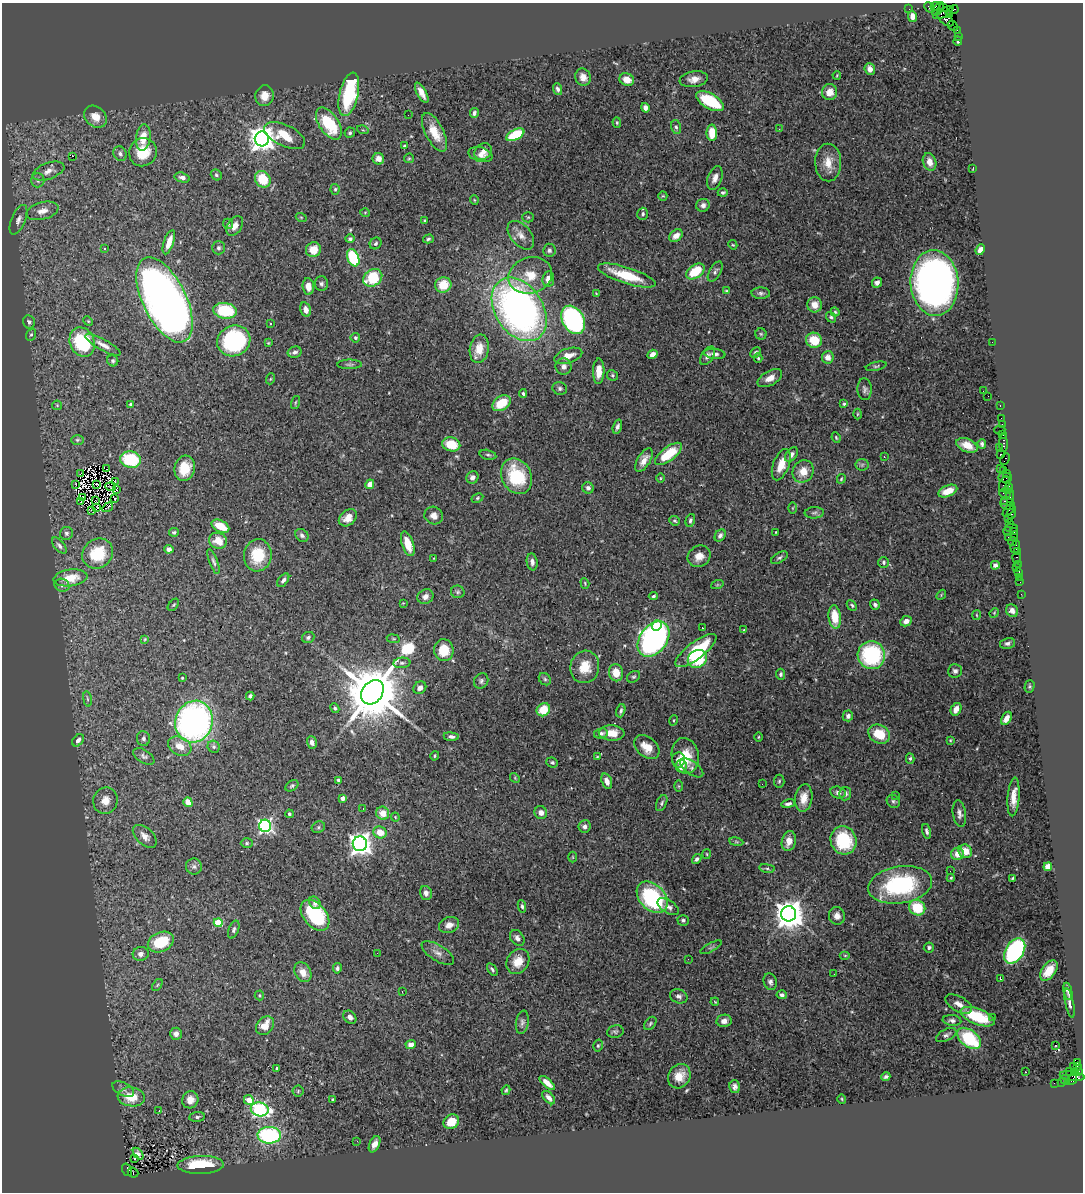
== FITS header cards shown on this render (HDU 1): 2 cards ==
NAXIS1  =                 1081
NAXIS2  =                 1190

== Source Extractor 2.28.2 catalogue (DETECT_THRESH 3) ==
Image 1081 x 1190 px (HDU 1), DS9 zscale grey, 1 PNG px = 1 image px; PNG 1085 x 1194 px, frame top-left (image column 1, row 1190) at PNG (2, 3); each listed source drawn as its Kron ellipse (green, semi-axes under 4 px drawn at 4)
Background 1.66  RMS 0.052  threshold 0.157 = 3 sigma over >= 5 px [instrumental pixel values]
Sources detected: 466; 5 with non-positive FLUX_AUTO (blend fragments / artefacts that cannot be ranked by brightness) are neither listed nor drawn; the other 461 listed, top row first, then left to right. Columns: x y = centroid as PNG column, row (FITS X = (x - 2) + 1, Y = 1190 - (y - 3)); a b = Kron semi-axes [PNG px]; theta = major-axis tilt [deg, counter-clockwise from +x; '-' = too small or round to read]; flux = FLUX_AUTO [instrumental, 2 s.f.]
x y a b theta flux
935 6 5 4 - 310
930 8 6 2 -44 340
943 8 3 2 - 100
909 9 2 2 - 36
938 9 8 3 54 520
954 10 4 2 - 110
943 13 11 3 27 720
950 14 4 3 - 180
912 16 5 4 - 23
946 19 9 5 -42 1000
953 26 5 2 - 140
957 30 4 2 - 110
958 36 2 2 - 32
958 41 4 2 - 5
870 69 6 5 - 21
837 75 4 3 - 3.3
583 77 9 7 -67 25
694 79 14 8 8 29
627 80 7 6 - 36
558 89 6 4 -69 9.8
830 92 8 7 - 43
422 93 11 4 -62 25
349 94 22 9 77 310
265 96 10 9 - 41
710 101 15 7 -30 190
645 108 5 4 - 17
474 113 5 4 - 8.7
408 115 2 2 - 7.4
95 117 12 10 -43 41
617 122 5 4 - 4.5
329 123 18 9 -56 200
676 127 7 5 -78 7.2
779 129 3 2 - 4.9
363 130 6 3 -16 4.4
435 132 21 9 -62 65
350 133 5 5 - 7
712 133 8 5 -89 65
515 135 10 5 26 160
285 136 22 10 -25 96
143 138 13 7 83 51
262 139 7 7 - 3700
404 146 4 4 - 3.8
483 151 9 7 39 24
143 152 14 13 - 88
120 154 8 6 -59 11
480 155 12 7 -14 25
73 156 3 2 - 5.1
409 158 5 4 - 4.1
378 159 6 5 - 24
828 162 19 13 -89 54
930 162 9 6 -72 32
973 168 3 2 - 3.1
48 171 17 8 20 26
216 175 6 5 - 7.2
182 178 8 5 -15 13
715 178 12 7 70 22
263 179 9 7 -54 110
38 180 7 7 - 11
335 189 5 4 - 5.6
723 193 5 4 - 7
663 196 4 4 - 3.9
474 200 5 4 - 3.5
703 205 7 6 - 14
42 211 16 8 15 33
365 212 5 3 - 3.4
643 214 6 5 - 7.1
301 217 5 3 - 3.1
528 217 5 5 - 4.8
18 220 16 7 67 20
425 220 3 3 - 4.7
228 224 5 5 - 5.4
235 226 11 7 55 26
521 235 17 10 -49 30
676 236 7 5 41 25
350 239 5 4 - 6.7
428 239 5 4 - 5.9
169 242 12 5 71 44
376 243 6 5 - 7.7
733 245 5 3 - 3.4
218 248 6 6 - 8.3
104 249 3 3 - 11
313 250 8 7 - 57
549 250 6 6 - 8.9
980 250 5 4 - 20
353 258 9 5 -67 210
695 271 10 6 36 110
715 271 11 5 59 10
530 275 22 18 17 95
627 275 30 8 -18 140
373 278 10 8 34 140
548 279 7 6 - 34
877 283 5 4 - 17
934 283 33 24 -86 2200
321 284 7 6 - 9.5
443 285 8 7 - 77
308 286 8 5 -83 27
726 290 3 2 - 2.6
596 293 4 3 - 2.7
761 293 9 6 -2 9.5
164 300 46 21 -64 3200
814 305 7 7 - 36
306 309 7 5 -74 21
519 309 34 24 -57 1800
225 311 12 8 -8 180
835 312 4 4 - 4.4
831 317 6 4 -52 6.4
573 320 15 10 -61 650
88 321 5 4 - 3.4
29 322 7 5 -68 9.3
270 323 2 2 - 2.4
761 334 5 5 - 5.5
31 335 6 5 - 7
355 338 5 5 - 5.8
814 340 8 7 - 89
234 341 17 15 25 430
82 342 15 12 -65 210
992 342 2 2 - 17
268 343 4 4 - 3.7
103 345 20 5 -29 25
479 349 14 9 81 56
295 352 7 5 14 12
755 352 6 4 45 7.1
652 354 5 4 - 20
715 354 10 5 -7 12
568 356 14 7 18 39
707 356 10 6 57 13
828 357 6 6 - 29
758 358 4 4 - 4.6
113 361 6 5 - 6.3
350 364 12 5 1 9
564 366 8 8 - 19
876 366 10 4 13 6.9
599 371 13 5 89 43
613 375 5 5 - 5.5
770 378 13 7 29 28
270 379 5 3 - 3.6
560 388 7 6 - 8.7
865 389 11 7 -88 12
983 391 2 2 - 3.7
523 394 4 3 - 6.1
988 396 2 2 - 3.6
295 402 7 3 71 4.3
501 403 10 7 34 91
131 404 4 3 - 6.6
844 404 4 4 - 4.6
57 405 5 5 - 4.2
1000 405 3 2 - 82
857 414 5 3 - 3.3
1001 418 2 2 - 73
1002 424 2 2 - 45
617 427 7 4 72 10
1000 430 5 2 - 340
1003 435 3 2 - 120
836 437 5 3 - 4
77 440 6 5 - 5.6
1003 443 9 3 -89 320
451 444 9 7 -14 88
982 444 5 3 - 7.4
967 445 11 6 -23 39
999 447 3 2 - 110
668 454 16 7 37 110
791 454 8 5 53 14
1000 454 3 3 - 270
488 455 8 5 -13 6.7
884 456 3 2 - 14
1005 459 6 3 61 160
130 460 10 8 -11 190
644 460 13 6 59 28
781 465 16 8 70 53
862 465 6 6 - 7.7
185 468 13 10 75 78
1000 468 2 2 - 43
106 469 2 2 - 1.5
1003 470 3 2 - 90
803 471 11 10 - 51
81 473 2 2 - 7.4
1006 473 4 2 - 120
517 476 19 14 -63 200
472 477 6 5 - 14
660 478 4 3 - 2.8
1005 478 7 5 -1 670
841 479 5 3 - 4.3
116 482 2 2 - 5.3
76 484 3 2 - 3.8
97 484 3 2 - 4.4
370 484 5 4 - 30
1004 484 8 5 72 650
111 487 5 3 - 3.8
588 488 6 5 - 11
1008 488 6 3 76 420
116 489 2 2 - 4.6
948 491 10 5 23 44
1005 494 6 2 -18 190
1010 496 7 2 89 460
82 498 2 2 - 2.2
114 498 3 2 - 4
477 498 6 4 28 5.3
81 501 3 2 - 3.4
96 501 3 2 - 2
1004 501 3 3 - 300
1007 504 7 6 - 480
108 507 6 2 31 4.1
96 508 3 2 - 2.5
793 508 6 4 89 3.9
91 510 2 2 - 3.2
1009 510 8 3 46 350
1012 512 6 3 78 360
814 513 9 5 4 9.3
434 516 9 8 - 23
348 518 10 7 40 30
1009 519 2 2 - 57
690 520 6 4 74 7.7
675 521 5 4 - 5.2
1010 523 2 2 - 120
220 526 9 5 -27 64
1011 528 6 2 1 200
1007 531 4 2 - 180
1014 531 3 2 - 130
174 532 5 4 - 5.5
776 532 3 3 - 7.5
66 533 7 6 - 9.5
302 535 7 6 - 11
720 535 6 5 - 13
1008 537 3 2 - 320
1015 537 3 2 - 120
218 541 9 7 -20 48
1013 541 4 3 - 220
408 544 13 5 -71 63
59 546 10 5 -50 11
1015 547 6 4 67 320
169 549 4 4 - 18
1017 552 3 2 - 120
98 554 16 14 39 130
258 555 16 13 82 110
699 556 12 10 33 33
434 558 3 2 - 2.3
779 558 9 5 30 8
1017 558 5 3 - 210
213 562 13 4 -69 9.3
532 562 8 5 -81 15
884 562 5 5 - 7.3
1018 564 2 2 - 26
995 565 4 4 - 11
1016 568 3 2 - 56
1019 572 4 3 - 200
1019 577 2 2 - 27
70 578 17 8 8 66
283 580 8 4 53 11
1020 582 2 2 - 57
585 583 5 4 - 4.1
62 585 7 6 - 9.3
717 585 6 4 19 5.4
458 592 7 6 - 7.8
1021 594 2 2 - 30
941 595 5 4 - 3.9
653 596 5 3 - 5.3
425 597 8 7 - 18
403 603 2 2 - 2.5
173 605 7 4 48 5.2
852 605 6 4 -47 5.4
875 605 5 4 - 7.9
1012 611 7 6 - 17
994 613 5 4 - 3.1
977 615 5 3 - 3.2
835 617 12 6 -84 76
906 621 6 5 - 18
657 626 5 4 - 66
702 628 3 2 - 5
744 630 4 3 - 2.7
308 637 6 5 - 9.2
145 639 3 3 - 3.1
393 639 6 3 -9 3.8
654 639 19 13 54 1200
1008 643 8 5 12 10
444 650 11 9 -82 85
696 651 25 8 37 170
871 655 14 13 - 320
697 659 10 8 32 180
402 663 8 5 6 8.4
585 667 16 14 76 73
955 671 7 6 - 11
616 673 8 7 - 57
781 674 5 4 - 8.3
634 677 7 5 35 6.4
182 678 3 2 - 3.2
545 679 7 5 -46 7.9
481 681 8 7 - 9.8
1029 686 6 5 - 5.5
420 688 7 6 - 13
372 692 13 10 52 33000
250 696 4 4 - 8.2
87 699 8 4 -81 5.6
335 708 5 4 - 6.2
956 709 7 5 61 32
543 710 7 6 - 77
621 711 7 4 74 7.6
848 716 5 5 - 14
1006 718 7 4 60 28
674 720 5 4 - 4.1
194 722 21 18 71 1300
601 733 7 5 10 11
612 733 13 7 -2 45
879 734 11 9 -31 91
451 737 7 4 -7 10
758 737 5 3 - 3.3
143 738 7 6 - 9
78 740 7 5 49 13
950 740 3 2 - 3
312 742 6 4 -73 12
180 746 12 9 -27 42
214 747 6 5 - 8.1
647 747 14 9 -42 50
144 756 12 6 -31 12
435 756 5 3 - 4.1
685 756 18 13 -80 84
597 757 4 3 - 3.7
910 759 5 4 - 6.1
678 760 7 6 - 18
552 762 6 5 - 6.2
681 766 6 5 - 34
692 768 13 6 -35 13
515 778 5 4 - 3.8
338 780 3 3 - 8.1
607 781 8 5 -69 23
779 781 6 5 - 6.2
762 784 2 2 - 7.4
292 786 7 5 36 6.4
679 786 6 4 -89 3.9
838 793 8 6 -13 12
845 794 7 6 - 11
895 795 2 2 - 7.7
1014 797 19 6 85 39
343 798 4 3 - 24
804 798 14 8 81 38
105 801 13 12 - 45
893 801 7 6 - 8
188 802 5 4 - 41
662 803 9 5 65 7.3
788 804 7 4 10 11
363 808 3 2 - 4.2
383 813 6 6 - 44
541 813 6 6 - 21
289 814 4 4 - 6.7
959 814 13 6 -81 16
395 817 4 4 - 3.6
265 826 6 6 - 800
584 826 6 6 - 12
318 827 7 5 23 7.4
926 831 7 4 -77 9.4
380 832 7 6 - 48
145 836 14 8 -42 24
843 840 14 13 - 200
789 841 10 7 76 32
736 842 7 3 -9 4.9
247 843 6 5 - 5.7
360 844 7 7 - 2600
965 851 7 6 - 47
707 854 5 3 - 3.3
957 854 6 6 - 37
573 857 5 3 - 3.1
697 859 5 4 - 8.2
194 867 8 8 - 11
1048 867 4 4 - 66
767 868 8 4 -8 6.7
950 871 2 2 - 3.6
951 878 4 4 - 4.6
1013 878 4 3 - 4.8
900 885 32 18 9 390
426 893 7 6 - 16
652 897 18 12 -46 350
315 903 7 5 -54 11
522 906 6 4 -82 6
668 907 12 6 -32 16
917 908 8 7 - 120
789 914 7 7 - 5900
315 915 18 11 -51 240
837 916 9 8 - 20
683 920 5 5 - 7
218 923 4 4 - 140
449 925 10 8 18 26
234 930 9 5 70 9.3
517 938 9 6 -53 14
161 942 13 9 23 120
711 947 12 3 28 6.3
929 947 5 5 - 6.8
1015 951 14 9 58 530
377 953 2 2 - 5.5
438 953 18 8 -32 22
141 954 8 7 - 15
845 955 5 3 - 3.5
688 959 2 2 - 11
518 961 13 11 56 56
337 968 5 4 - 8.7
492 969 7 4 -55 7
1049 971 11 6 53 47
303 972 10 8 -61 35
834 974 2 2 - 4.1
1000 978 4 2 - 3.9
770 982 8 6 -71 11
157 985 7 3 54 4.8
1068 991 8 4 -78 11
402 992 3 2 - 2.1
259 995 5 5 - 4.3
782 995 5 4 - 8.2
679 996 9 7 -20 12
715 1002 4 3 - 2.8
1069 1003 15 4 -79 14
959 1004 15 7 -28 25
350 1017 7 5 -46 14
978 1017 18 8 -21 130
993 1017 3 3 - 8.7
952 1020 9 5 -6 12
724 1021 7 6 - 19
522 1022 12 6 80 13
650 1023 7 5 51 7.2
265 1026 10 8 49 51
615 1031 8 6 10 7.6
176 1034 6 6 - 17
946 1035 11 5 26 10
969 1038 14 8 -39 180
411 1044 5 4 - 27
598 1045 6 4 74 5.3
1056 1045 3 2 - 12
1077 1062 3 3 - 590
1073 1066 2 2 - 33
1078 1066 4 3 - 45
277 1068 4 3 - 6
1070 1071 3 2 - 120
1079 1071 4 3 - 88
1025 1072 3 2 - 3.5
1075 1072 3 3 - 750
679 1076 13 11 57 47
1072 1076 12 4 -8 1200
886 1077 5 3 - 8
1065 1080 5 4 - 300
1072 1080 6 3 34 370
1061 1082 3 2 - 95
547 1083 9 4 -41 34
1054 1083 2 2 - 34
735 1087 6 5 - 12
123 1089 12 6 -27 15
506 1090 5 4 - 4.9
298 1091 5 5 - 5.8
131 1097 14 9 -7 85
549 1098 8 5 -47 21
332 1099 3 3 - 3.7
842 1099 5 3 - 3.1
190 1100 9 8 - 31
249 1100 5 4 - 76
260 1109 9 7 -11 570
159 1110 2 2 - 9.9
197 1117 8 5 6 8.9
451 1122 8 7 - 67
269 1135 11 8 -3 490
357 1141 3 2 - 9
374 1144 9 5 65 20
138 1154 6 4 -52 7.2
134 1158 3 2 - 11
201 1165 23 9 2 220
127 1170 6 4 -72 480
133 1173 5 5 - 750
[5 non-positive-flux detections neither listed nor drawn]